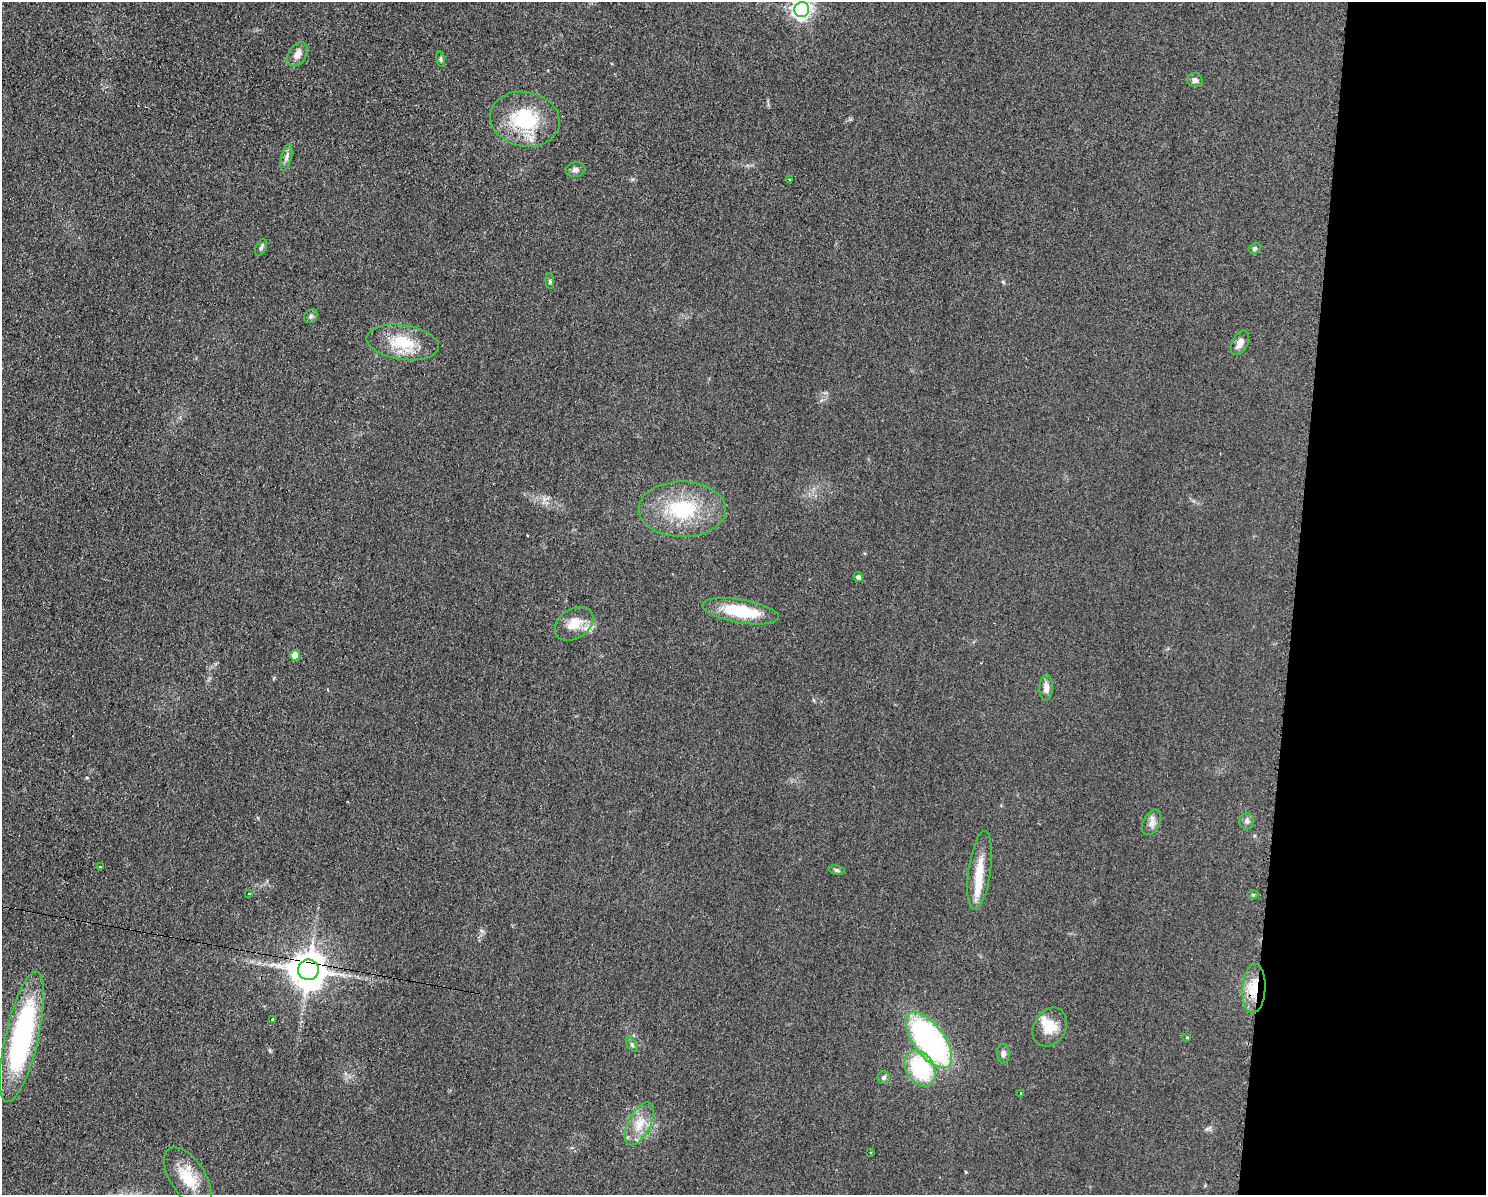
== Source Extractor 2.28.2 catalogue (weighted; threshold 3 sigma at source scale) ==
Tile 9 of 3 x 4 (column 3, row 3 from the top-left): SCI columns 3091-4574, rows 1194-2386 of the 4823 x 4771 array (HDU 1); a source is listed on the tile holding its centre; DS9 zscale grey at full resolution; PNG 1488 x 1197 px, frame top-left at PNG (2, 2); each listed source drawn as its Kron ellipse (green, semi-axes under 4 px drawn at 4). Shown black and unused: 13% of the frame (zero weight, under 2 of 3 exposures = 2% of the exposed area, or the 3 px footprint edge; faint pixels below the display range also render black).
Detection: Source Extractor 2.28.2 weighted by HDU 2 'WHT'; one run over the whole footprint, this tile lists its part. Background 0.0548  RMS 0.0099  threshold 0.0444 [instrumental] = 3 sigma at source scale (4.5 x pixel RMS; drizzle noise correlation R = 1.50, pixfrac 1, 0.05/0.05 arcsec/px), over >= 5 px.
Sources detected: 46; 1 cosmic-ray / hot-pixel residue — neither listed nor drawn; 3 inside a brighter listed object's ellipse — not listed separately; the other 42 listed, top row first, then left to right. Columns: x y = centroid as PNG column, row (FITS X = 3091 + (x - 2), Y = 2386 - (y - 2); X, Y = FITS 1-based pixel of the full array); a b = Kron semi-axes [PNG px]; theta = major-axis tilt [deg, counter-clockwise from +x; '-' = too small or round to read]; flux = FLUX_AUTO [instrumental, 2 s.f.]
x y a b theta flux
802 9 7 7 - 350
297 54 13 9 58 7.1
441 59 8 4 -81 1.7
1195 80 8 7 - 3.4
525 119 35 27 -11 65
286 157 13 5 77 3.9
576 170 10 7 7 3.6
790 180 3 2 - 1.6
261 247 9 5 64 2.3
1255 248 6 5 - 2
550 281 8 4 -83 1.5
311 316 8 6 40 2.4
403 342 36 17 -8 37
1240 343 13 7 62 6
682 509 44 27 -1 71
858 577 5 4 - 2.8
741 611 39 11 -10 48
574 624 21 14 33 17
295 655 5 5 - 15
1046 688 13 6 89 7.1
1247 821 8 7 - 3.4
1152 822 14 8 64 5.4
100 867 3 2 - 0.82
837 870 7 4 -8 1.9
980 870 39 11 82 23
249 894 3 3 - 1.5
1253 895 6 4 0 1.1
308 970 10 10 - 2400
1254 989 24 11 86 24
272 1019 3 3 - 2.9
1050 1027 20 16 59 19
22 1037 67 16 77 200
1187 1037 4 4 - 1
929 1040 33 15 -53 210
632 1045 8 4 -54 1.8
1003 1054 9 6 -86 3.1
920 1068 19 14 -58 77
884 1077 6 6 - 2.7
1020 1094 4 3 - 18
639 1124 23 11 63 17
871 1153 3 2 - 1.2
188 1177 34 17 -57 29
Overlapping masked pixels (flux is a lower limit): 2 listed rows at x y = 308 970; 1254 989
Isophote crosses this tile's border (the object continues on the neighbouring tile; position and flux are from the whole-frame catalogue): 1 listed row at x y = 802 9